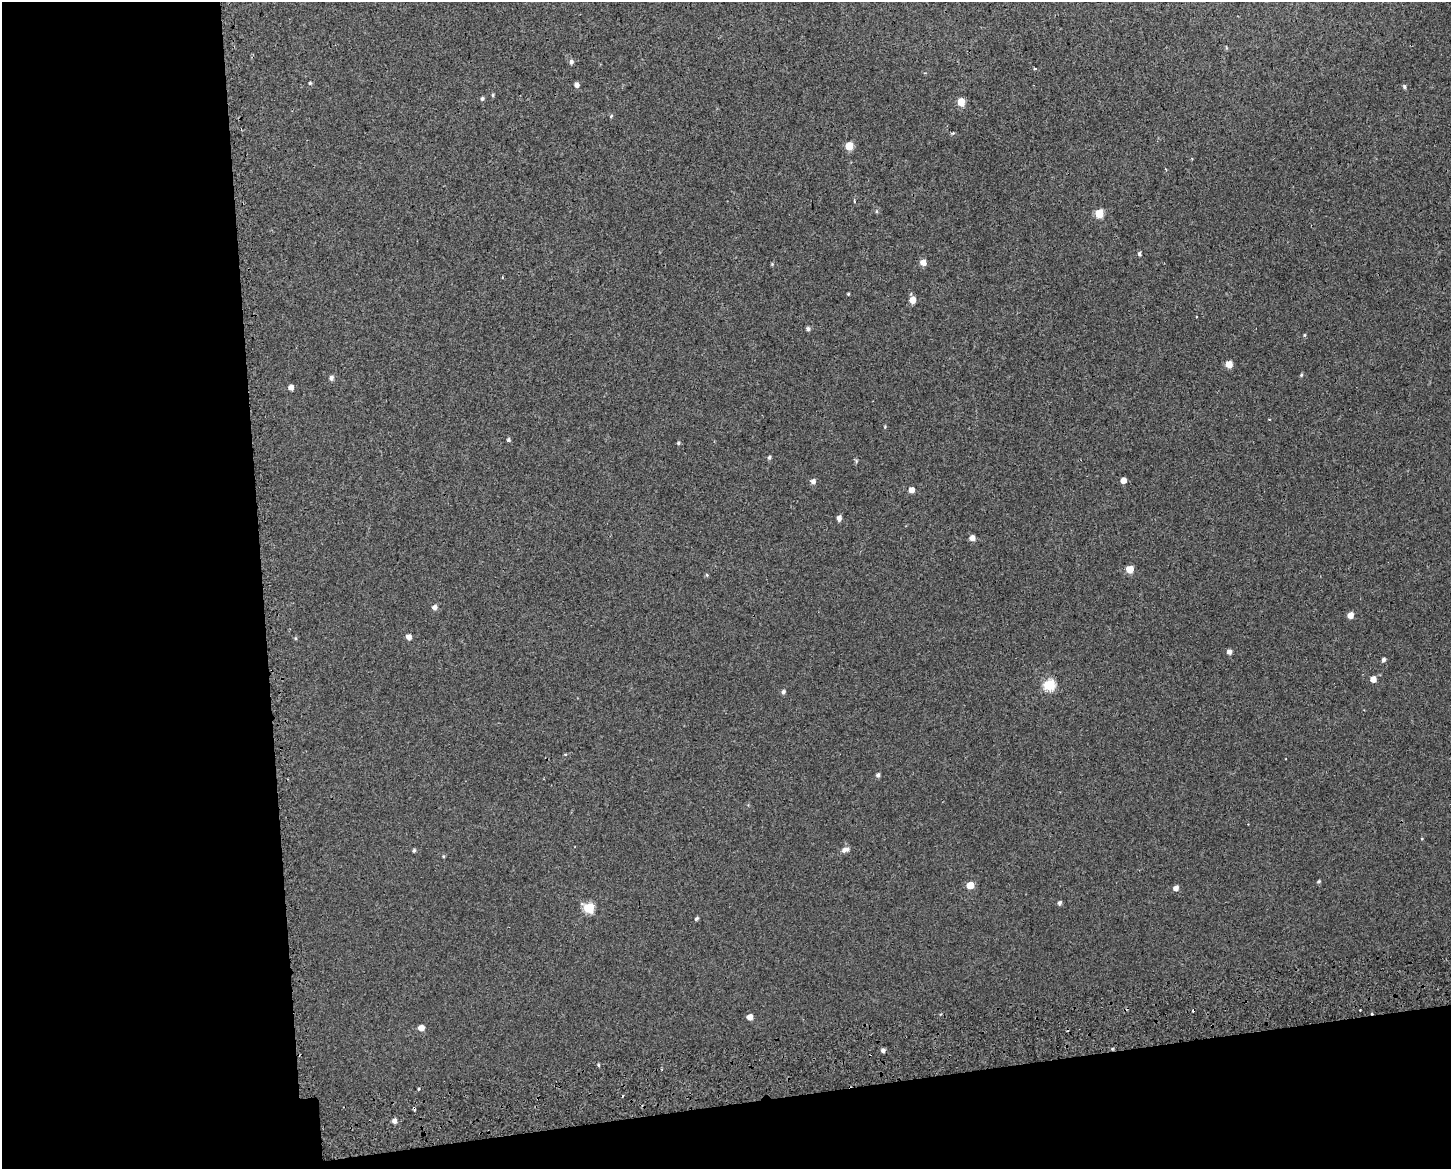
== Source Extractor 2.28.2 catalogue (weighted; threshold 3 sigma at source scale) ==
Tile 10 of 3 x 4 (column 1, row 4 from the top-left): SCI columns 26-1474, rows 61-1227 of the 4454 x 4791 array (HDU 1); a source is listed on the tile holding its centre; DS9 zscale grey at full resolution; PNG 1453 x 1171 px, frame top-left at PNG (2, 2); no overlay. Shown black and unused: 24% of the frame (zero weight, under 2 of 3 exposures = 4% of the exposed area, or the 3 px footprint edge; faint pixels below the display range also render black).
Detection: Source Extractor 2.28.2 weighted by HDU 2 'WHT'; one run over the whole footprint, this tile lists its part. Background 0.00247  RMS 0.0062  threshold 0.0277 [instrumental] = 3 sigma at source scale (4.5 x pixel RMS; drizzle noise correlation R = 1.50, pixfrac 1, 0.0396/0.0396 arcsec/px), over >= 5 px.
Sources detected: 60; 3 cosmic-ray / hot-pixel residue — not listed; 1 inside a brighter listed object's ellipse — not listed separately; the other 56 listed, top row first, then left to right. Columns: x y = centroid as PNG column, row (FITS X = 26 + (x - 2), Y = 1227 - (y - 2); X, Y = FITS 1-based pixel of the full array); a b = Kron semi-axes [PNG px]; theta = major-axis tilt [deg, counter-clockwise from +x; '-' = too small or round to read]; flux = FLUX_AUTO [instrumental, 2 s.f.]
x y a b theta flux
571 62 5 5 - 1.7
310 83 4 4 - 0.78
577 85 5 4 - 2.5
1404 87 5 5 - 1.1
493 95 6 4 -90 0.65
482 99 5 5 - 1.1
961 102 5 5 - 13
611 116 5 3 - 0.66
849 146 5 5 - 14
854 201 3 3 - 1.1
876 211 5 3 - 0.74
1099 214 5 5 - 21
1139 254 5 4 - 1.1
923 262 5 5 - 4.6
772 264 4 4 - 0.56
848 294 3 3 - 0.55
913 300 5 5 - 6.5
808 329 5 5 - 1.5
1304 335 5 4 - 0.65
1229 364 5 5 - 8.4
1301 375 4 4 - 0.75
331 378 5 5 - 2
291 387 5 5 - 3.1
508 440 4 4 - 1.1
678 443 5 4 - 0.77
769 457 5 4 - 1.1
1123 480 5 4 - 4.5
813 481 5 5 - 2.5
911 490 4 4 - 4.6
839 518 5 4 - 3
972 538 5 5 - 3.7
1130 569 5 5 - 11
434 607 5 5 - 2.7
1350 615 5 4 - 5.5
409 637 5 5 - 3.5
1229 652 5 5 - 2.2
1383 660 5 4 - 1.6
1373 679 5 5 - 4.9
1049 685 6 6 - 50
783 692 5 4 - 1.4
878 775 5 4 - 1.5
847 849 7 6 - 1.8
414 850 4 4 - 1
1319 881 4 4 - 0.85
970 885 5 5 - 9.4
1176 888 5 5 - 3.2
1059 903 5 4 - 1.4
589 908 6 6 - 34
696 919 6 4 49 0.92
1372 1013 3 2 - 1
750 1017 5 5 - 4.2
421 1028 5 5 - 4.7
883 1050 5 4 - 1.7
598 1065 5 3 - 0.7
418 1089 3 3 - 1.8
394 1121 5 4 - 2.7
Overlapping masked pixels (flux is a lower limit): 1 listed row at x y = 1372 1013